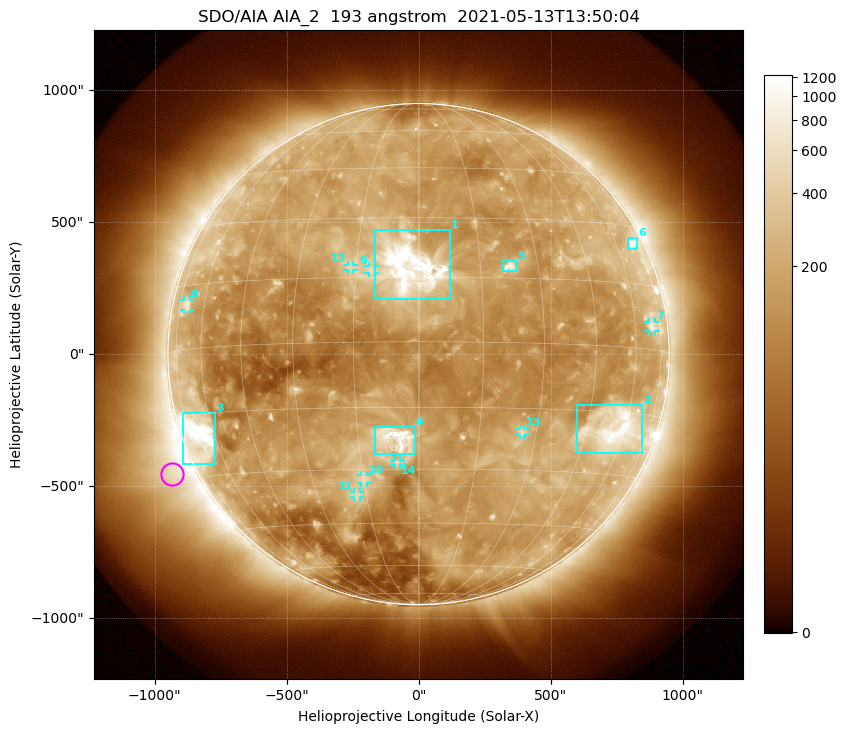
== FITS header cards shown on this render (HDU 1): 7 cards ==
TELESCOP= 'SDO/AIA '           / For AIA: SDO/AIA
INSTRUME= 'AIA_2   '           / For AIA: AIA_ATA1, AIA_ATA2, AIA_ATA3 or AIA_AT
WAVELNTH=                  193 / [angstrom] Wavelength
WAVEUNIT= 'angstrom'           / Wavelength unit: angstrom
DATE-OBS= '2021-05-13T13:50:04.843' / [ISO] Date when observation started; ISO 8
CTYPE1  = 'HPLN-TAN'           / CTYPE1: HPLN
CTYPE2  = 'HPLT-TAN'           / CTYPE2: HPLT

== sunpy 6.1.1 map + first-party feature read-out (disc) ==
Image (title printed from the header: SDO/AIA AIA_2  193 angstrom  2021-05-13T13:50:04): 1024 x 1024 px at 2.4 arcsec/px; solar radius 950 arcsec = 396 px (full disc in frame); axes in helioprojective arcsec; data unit not stated in the header (colour bar unlabelled)
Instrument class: DISC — disc imager (sunpy class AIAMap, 193 A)
Bright regions (active regions / flare kernels): reference = the median radial profile (limb darkening/brightening removed); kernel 9 px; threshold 5 sigma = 313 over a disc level ~144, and >= 1.15x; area >= 12 px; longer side >= 9 px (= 22 arcsec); searched inside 0.97 R_sun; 14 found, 14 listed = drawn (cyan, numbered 1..; 8 of them under ~33 arcsec drawn as corner ticks so the feature stays visible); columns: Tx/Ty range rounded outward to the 5 arcsec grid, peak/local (2 s.f.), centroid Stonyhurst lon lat
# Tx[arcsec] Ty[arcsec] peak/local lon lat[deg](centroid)
1 -165..120 205..470 16 -2 +17
2 600..850 -375..-195 8.6 +56 -19
3 -895..-770 -420..-220 13 -67 -20
4 -165..-15 -380..-275 8.1 -6 -22
5 320..370 315..355 6.3 +22 +18
6 790..830 395..440 4.8 +70 +25
7 870..900 85..125 3.6 +69 +5
8 -890..-865 165..205 3.3 -70 +10
9 -190..-165 305..335 3.5 -11 +17
10 -220..-195 -490..-455 3.8 -15 -33
11 -245..-220 -545..-520 3.5 -18 -37
12 -270..-245 320..340 3.4 -16 +17
13 385..400 -305..-280 3.6 +26 -20
14 -95..-70 -420..-400 3.6 -5 -28
Off-limb structures (1.02-1.3 R_sun): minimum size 162 px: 7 found; the strongest spans PA ~90..145 deg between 1.02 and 1.3 R_sun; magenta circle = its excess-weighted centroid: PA ~115 deg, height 1.09 R_sun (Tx ~-930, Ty ~-450 arcsec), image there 4.7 x the reference